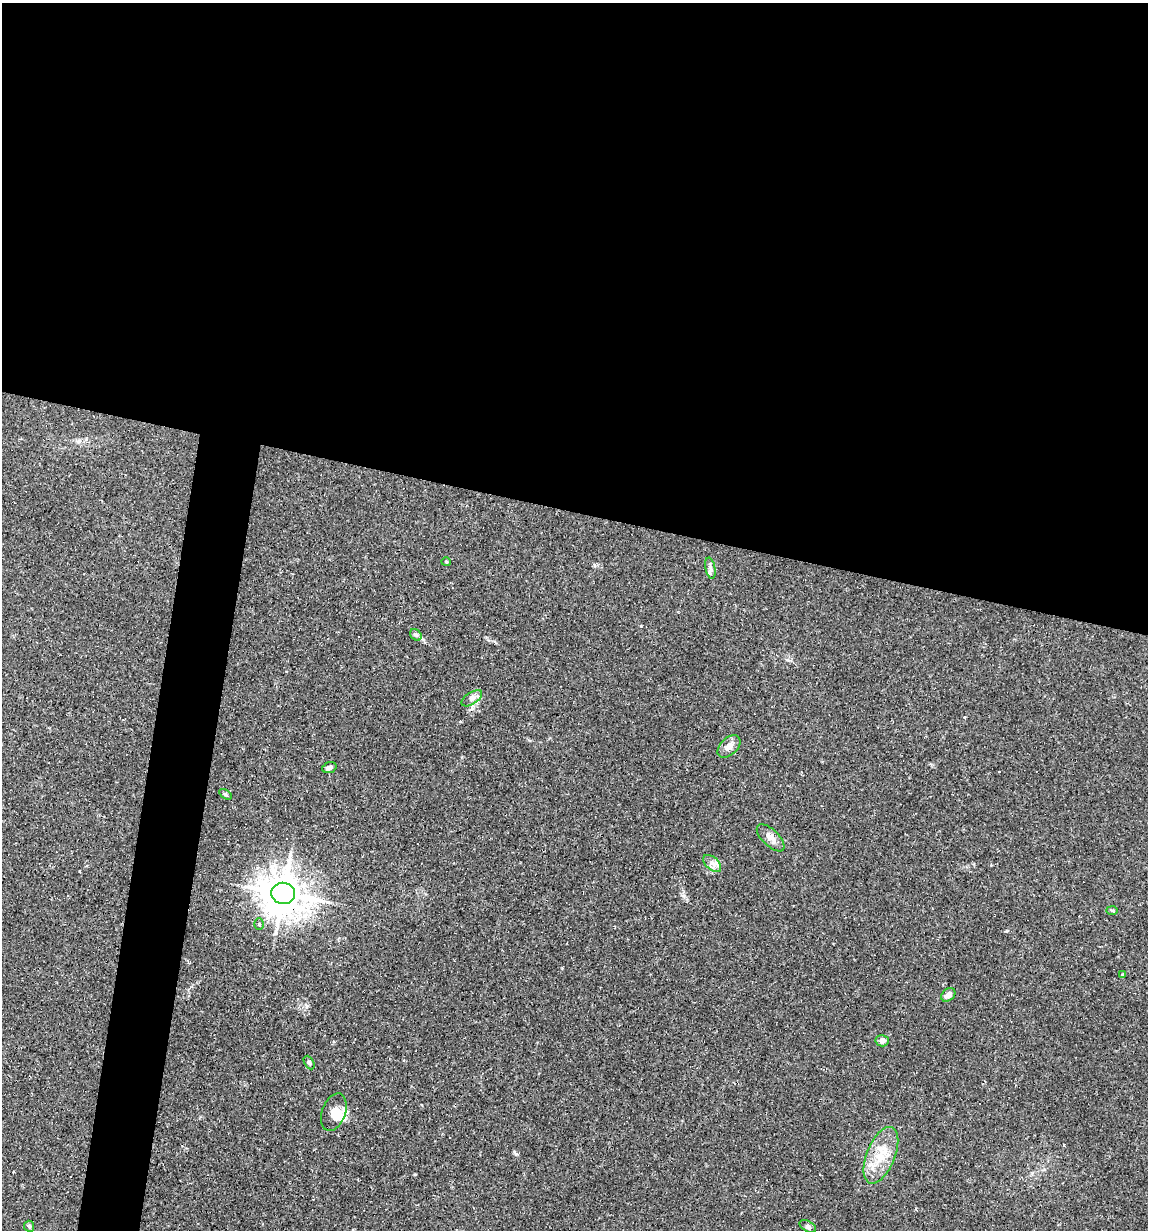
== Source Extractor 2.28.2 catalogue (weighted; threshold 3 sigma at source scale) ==
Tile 3 of 4 x 4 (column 3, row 1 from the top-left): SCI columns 2528-3673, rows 3684-4911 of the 4935 x 4911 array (HDU 1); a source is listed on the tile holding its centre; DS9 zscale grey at full resolution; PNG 1150 x 1232 px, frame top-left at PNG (2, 3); each listed source drawn as its Kron ellipse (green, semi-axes under 4 px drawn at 4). Shown black and unused: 45% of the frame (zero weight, under 2 of 3 exposures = <1% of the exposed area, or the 3 px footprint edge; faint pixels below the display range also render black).
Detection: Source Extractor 2.28.2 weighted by HDU 2 'WHT'; one run over the whole footprint, this tile lists its part. Background 0.0551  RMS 0.0043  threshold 0.0196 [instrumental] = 3 sigma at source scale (4.5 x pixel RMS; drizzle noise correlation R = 1.50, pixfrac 1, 0.05/0.05 arcsec/px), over >= 5 px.
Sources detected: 27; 5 cosmic-ray / hot-pixel residue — neither listed nor drawn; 2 inside a brighter listed object's ellipse — not listed separately; the other 20 listed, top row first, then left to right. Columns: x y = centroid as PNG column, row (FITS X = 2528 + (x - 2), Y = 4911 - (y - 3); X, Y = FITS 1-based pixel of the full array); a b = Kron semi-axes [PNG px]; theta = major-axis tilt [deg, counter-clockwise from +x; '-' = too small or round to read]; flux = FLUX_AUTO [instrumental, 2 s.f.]
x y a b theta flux
446 562 4 4 - 0.46
710 568 10 5 -79 1.4
416 635 6 5 - 0.83
472 698 12 6 33 1.8
729 746 13 8 44 3.4
329 768 7 5 19 1.3
225 794 7 4 -31 0.66
771 838 17 8 -45 3.2
712 863 11 6 -42 2.1
283 893 12 10 -6 1300
1112 910 6 4 -2 0.59
259 924 6 4 86 0.77
1123 974 4 3 - 0.71
948 995 8 6 41 2.4
882 1041 7 5 4 1.8
309 1063 7 4 -62 0.71
334 1112 19 11 70 5
881 1155 30 14 68 12
29 1226 5 5 - 0.84
808 1226 9 5 -32 0.96
Unlisted compact peaks at least as high as the median listed source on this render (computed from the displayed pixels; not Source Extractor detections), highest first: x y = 516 1154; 641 626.